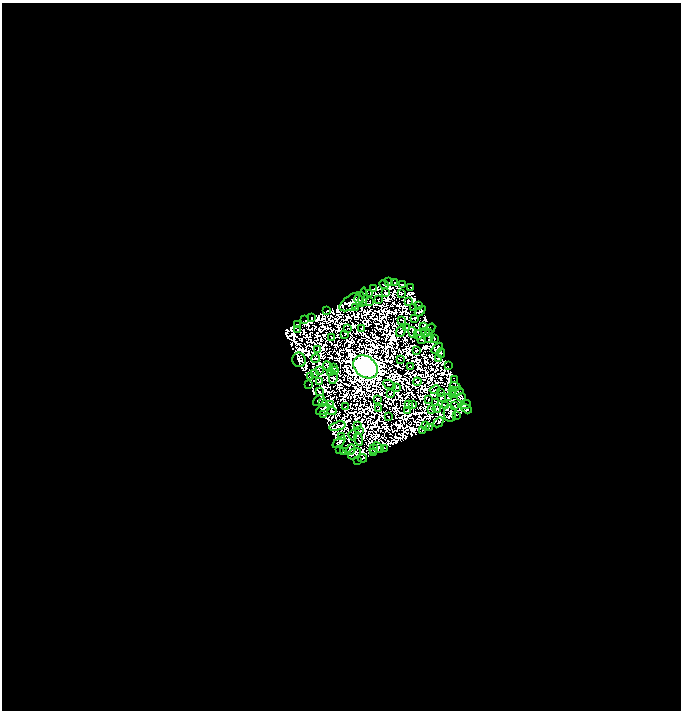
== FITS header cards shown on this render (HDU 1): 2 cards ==
NAXIS1  =                  679
NAXIS2  =                  708

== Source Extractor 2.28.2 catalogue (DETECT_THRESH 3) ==
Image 679 x 708 px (HDU 1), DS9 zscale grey, 1 PNG px = 1 image px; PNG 683 x 712 px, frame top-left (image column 1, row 708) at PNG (2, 3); each listed source drawn as its Kron ellipse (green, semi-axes under 4 px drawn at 4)
Background 1.29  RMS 2.2e-04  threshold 6.48e-04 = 3 sigma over >= 5 px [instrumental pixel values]
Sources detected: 226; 106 with non-positive FLUX_AUTO (blend fragments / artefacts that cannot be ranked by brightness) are neither listed nor drawn; the other 120 listed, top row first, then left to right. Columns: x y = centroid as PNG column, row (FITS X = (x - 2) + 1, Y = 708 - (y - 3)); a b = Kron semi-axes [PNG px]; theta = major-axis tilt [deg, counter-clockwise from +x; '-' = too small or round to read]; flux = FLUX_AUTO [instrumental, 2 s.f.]
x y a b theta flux
388 282 3 2 - 2
395 283 3 2 - 2.1
384 285 5 2 - 22
402 285 3 3 - 19
411 287 4 2 - 31
374 289 4 3 - 24
370 293 4 2 - 6.6
385 293 4 3 - 26
402 293 4 2 - 11
363 297 10 4 83 5.3
378 299 2 2 - 11
359 300 5 3 - 35
408 301 4 3 - 1.7
352 302 14 7 32 50
370 302 3 2 - 13
418 306 4 2 - 1.9
356 308 3 2 - 16
414 308 3 2 - 11
327 310 4 2 - 11
420 311 6 3 44 1.4
311 317 3 2 - 23
414 318 3 2 - 0.97
305 320 2 2 - 5.1
401 320 4 2 - 5.9
297 324 3 2 - 15
423 327 3 2 - 27
348 328 3 2 - 5.4
361 328 2 2 - 6.5
406 328 2 2 - 9.9
298 329 2 2 - 3.6
430 329 6 3 52 28
401 331 6 2 59 3.6
413 332 5 2 - 8.9
426 332 4 3 - 36
345 334 2 2 - 4.9
418 335 5 2 - 31
429 336 7 4 87 76
331 337 4 2 - 13
435 338 3 2 - 7.8
421 339 5 2 - 4.7
437 348 6 4 44 11
318 350 3 2 - 2.7
416 350 3 2 - 9.7
441 353 4 3 - 20
438 358 3 2 - 4
315 359 4 2 - 12
400 359 3 2 - 5.9
299 360 7 6 - 38
328 366 5 2 - 0.34
448 366 2 2 - 6.6
333 367 4 2 - 3.5
366 367 13 10 -40 89000
410 367 3 2 - 8.7
319 371 4 2 - 3.1
335 371 3 2 - 8.9
330 373 3 2 - 15
314 374 3 2 - 19
310 376 2 2 - 15
333 378 6 3 77 0.95
454 380 3 2 - 2.5
320 381 3 2 - 2.8
417 382 4 3 - 9.8
309 385 2 2 - 9.8
389 385 6 2 -27 18
455 386 5 4 - 32
396 387 3 2 - 9.1
435 390 5 2 - 2.9
452 390 3 2 - 15
457 391 6 2 8 8.1
319 392 2 2 - 17
390 393 4 2 - 8.3
440 393 2 2 - 17
453 395 2 2 - 8.1
461 397 5 4 - 5.5
441 398 3 2 - 12
448 398 3 2 - 5.7
377 399 3 2 - 7.6
319 400 7 3 41 24
428 400 2 2 - 8
322 403 3 2 - 13
436 403 3 2 - 5.5
408 404 3 3 - 14
330 405 2 2 - 4.5
413 405 3 2 - 8.9
446 405 4 2 - 15
465 405 5 3 - 15
455 406 2 2 - 2.8
346 407 3 2 - 3
379 408 4 3 - 8.1
466 408 6 3 -32 61
323 409 7 4 34 53
437 409 4 2 - 8.7
407 410 2 2 - 3.7
432 410 4 2 - 5.1
332 411 5 3 - 18
450 414 8 6 -89 22
323 415 3 2 - 12
456 415 3 2 - 14
388 417 3 2 - 8.9
438 422 6 3 42 5.9
357 425 2 2 - 4.2
337 426 8 3 14 22
426 426 2 2 - 7.7
429 428 3 2 - 8
360 431 3 2 - 3.9
423 431 3 2 - 15
353 435 5 3 - 27
342 436 2 2 - 15
358 439 7 2 -77 0.0027
339 442 7 3 40 3.2
378 447 6 3 -41 18
339 449 2 2 - 7.9
373 449 5 2 - 24
384 449 2 2 - 6.9
350 450 6 3 50 6.4
343 451 3 2 - 13
374 453 3 2 - 10
354 454 7 5 34 1.8
363 458 4 3 - 25
358 460 3 2 - 5
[106 non-positive-flux detections neither listed nor drawn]